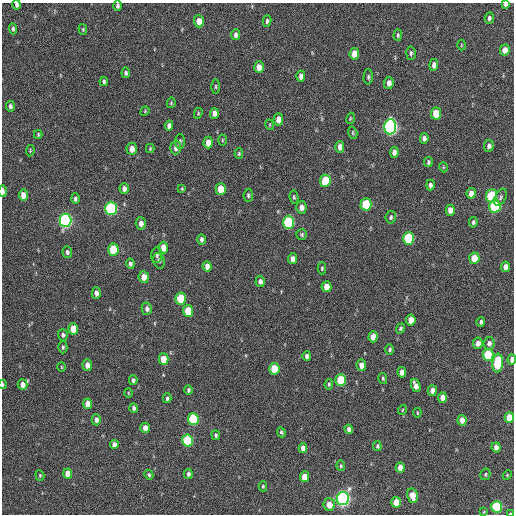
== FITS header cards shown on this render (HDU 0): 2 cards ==
NAXIS1  =                  512 / Axis length
NAXIS2  =                  512 / Axis length

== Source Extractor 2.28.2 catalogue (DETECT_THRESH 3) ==
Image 512 x 512 px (HDU 0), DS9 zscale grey, 1 PNG px = 1 image px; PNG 516 x 516 px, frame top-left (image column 1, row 512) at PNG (2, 3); each listed source drawn as its Kron ellipse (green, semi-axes under 4 px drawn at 4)
Background 211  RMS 15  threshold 43.7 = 3 sigma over >= 5 px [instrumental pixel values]
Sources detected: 159; all 159 listed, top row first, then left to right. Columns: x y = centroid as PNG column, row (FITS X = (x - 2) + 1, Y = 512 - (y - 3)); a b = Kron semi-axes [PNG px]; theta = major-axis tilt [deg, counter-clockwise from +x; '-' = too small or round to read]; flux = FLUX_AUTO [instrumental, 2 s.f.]
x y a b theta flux
505 4 4 3 - 2600
17 5 5 4 - 3100
117 6 5 3 - 2400
489 18 6 4 85 2500
199 21 6 5 - 11000
267 21 5 4 - 2000
13 29 6 3 -83 1900
83 29 5 4 - 1100
236 35 5 4 - 3200
398 35 5 3 - 1800
461 45 5 3 - 900
505 50 5 5 - 8100
411 53 6 5 - 1900
354 54 6 5 - 14000
434 65 6 4 83 5600
259 67 6 5 - 9600
126 73 5 4 - 2100
301 76 5 4 - 4400
368 77 7 4 89 1800
104 81 4 3 - 1800
389 83 6 4 84 5500
216 87 7 3 90 1300
171 103 5 4 - 1100
10 106 5 4 - 2600
145 111 5 4 - 920
198 113 5 4 - 1100
214 113 5 4 - 5100
436 114 6 5 - 23000
350 118 6 3 70 960
278 119 6 4 87 8400
270 125 5 3 - 860
169 126 5 4 - 4100
390 127 7 6 - 290000
353 133 6 4 -73 1200
38 134 4 3 - 1100
424 138 5 4 - 3400
222 140 5 3 - 990
180 141 7 5 88 2000
208 142 6 4 89 9100
489 146 6 5 - 3200
176 147 7 5 88 4900
340 147 6 4 -89 6400
132 149 6 5 - 7900
150 149 4 4 - 1100
30 151 6 4 81 1100
394 152 5 4 - 5000
239 154 5 4 - 1300
428 162 5 4 - 1800
443 167 5 3 - 900
325 181 6 5 - 32000
430 185 5 4 - 2900
124 188 5 4 - 4400
182 189 4 3 - 1000
221 189 6 5 - 19000
3 191 6 3 -88 5300
471 193 5 4 - 7500
23 195 5 4 - 10000
248 195 6 4 85 1900
491 196 6 5 - 59000
294 197 6 4 -81 1500
501 197 9 5 63 2100
75 199 5 4 - 2600
366 204 6 5 - 49000
495 206 6 6 - 79000
301 207 6 5 - 5500
111 208 6 5 - 130000
450 210 5 4 - 7100
391 217 6 5 - 2100
65 220 7 6 - 220000
288 222 6 5 - 88000
473 222 5 4 - 1800
141 223 6 5 - 4800
302 234 5 5 - 1700
408 238 6 5 - 72000
201 239 5 4 - 2400
163 248 6 4 -86 11000
113 250 6 5 - 36000
67 252 6 5 - 2500
157 255 7 5 85 1800
474 258 6 5 - 19000
292 259 5 4 - 5400
159 261 8 5 -72 3000
130 264 5 4 - 2500
207 266 5 4 - 6000
506 267 5 4 - 6300
322 268 6 4 89 1400
144 277 6 5 - 9300
260 281 5 4 - 3900
326 287 5 5 - 9300
96 293 6 4 -87 4500
181 299 6 5 - 38000
147 309 6 5 - 3400
188 311 6 5 - 27000
411 320 5 4 - 9100
481 322 5 4 - 2200
400 328 5 4 - 1500
73 329 5 5 - 18000
63 335 5 5 - 2800
373 337 5 4 - 8500
478 343 5 4 - 6400
489 343 6 5 - 4100
63 347 6 4 89 1700
390 350 5 4 - 1700
488 355 6 5 - 52000
307 356 5 4 - 3400
164 359 5 5 - 18000
512 360 5 3 - 5200
498 363 9 5 85 58000
87 365 5 4 - 6000
361 365 6 5 - 7000
61 367 5 3 - 780
274 369 6 5 - 27000
402 372 5 4 - 6800
383 379 5 4 - 1400
133 380 5 3 - 2000
341 380 6 5 - 40000
3 384 4 3 - 1700
329 384 5 4 - 1500
23 385 5 4 - 7100
416 386 7 4 -72 6700
188 390 5 4 - 1900
432 390 5 4 - 5100
128 393 4 3 - 750
167 398 5 4 - 2000
442 398 5 4 - 11000
88 404 5 4 - 11000
134 408 5 4 - 2500
402 410 5 3 - 820
417 413 4 2 - 870
509 418 5 4 - 18000
193 419 6 5 - 80000
96 420 5 4 - 4200
462 420 5 4 - 7700
145 428 5 4 - 6300
349 429 4 4 - 3700
281 432 5 4 - 1500
216 435 5 4 - 1900
188 440 6 5 - 59000
114 445 4 4 - 4800
377 446 5 4 - 1600
496 447 5 4 - 5300
303 448 5 4 - 7200
341 466 5 4 - 1300
400 467 5 4 - 7800
68 474 5 4 - 9700
188 474 5 4 - 2500
485 474 6 5 - 1500
40 475 5 4 - 1200
149 475 5 4 - 1600
507 475 5 4 - 1000
305 477 5 4 - 12000
263 486 5 4 - 1300
412 496 7 5 -78 13000
343 498 7 6 - 330000
396 502 5 5 - 18000
329 505 6 5 - 10000
497 507 6 5 - 76000
484 512 4 3 - 800
510 513 3 2 - 1700
At the frame edge (FLAGS 8, measured only in part): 8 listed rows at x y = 505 4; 17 5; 117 6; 3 191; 512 360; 3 384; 509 418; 510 513